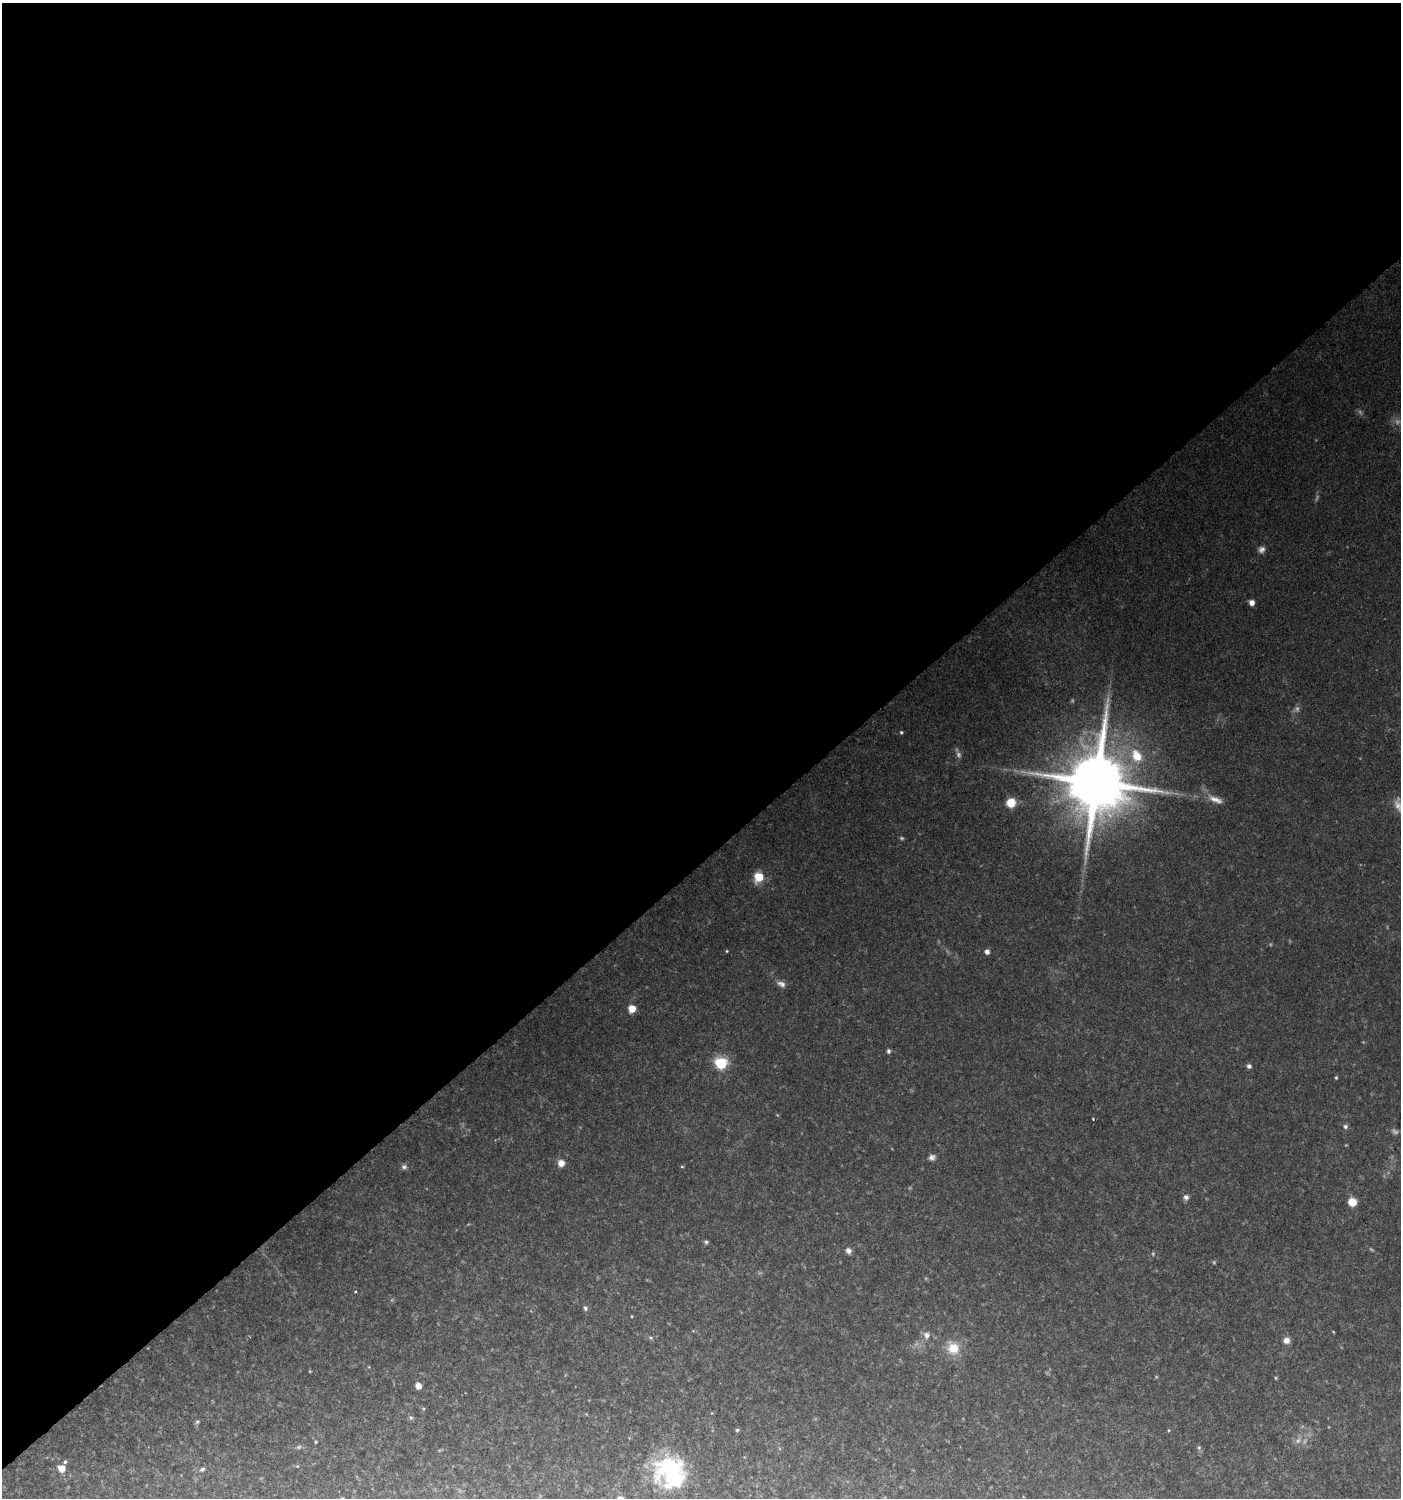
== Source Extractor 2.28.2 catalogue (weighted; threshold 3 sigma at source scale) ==
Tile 2 of 4 x 4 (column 2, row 1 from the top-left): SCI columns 1603-3001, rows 4489-5984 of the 5938 x 5990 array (HDU 1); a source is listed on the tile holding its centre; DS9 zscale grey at full resolution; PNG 1403 x 1500 px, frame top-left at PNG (2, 3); no overlay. Shown black and unused: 58% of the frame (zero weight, under 2 of 3 exposures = <1% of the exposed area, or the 3 px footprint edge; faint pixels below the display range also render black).
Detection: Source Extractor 2.28.2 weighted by HDU 2 'WHT'; one run over the whole footprint, this tile lists its part. Background 0.125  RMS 0.011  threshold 0.0478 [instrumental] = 3 sigma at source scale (4.5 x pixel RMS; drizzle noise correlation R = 1.50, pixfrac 1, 0.0396/0.0396 arcsec/px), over >= 5 px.
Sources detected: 56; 14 too faint to see at this stretch — not listed; the other 42 listed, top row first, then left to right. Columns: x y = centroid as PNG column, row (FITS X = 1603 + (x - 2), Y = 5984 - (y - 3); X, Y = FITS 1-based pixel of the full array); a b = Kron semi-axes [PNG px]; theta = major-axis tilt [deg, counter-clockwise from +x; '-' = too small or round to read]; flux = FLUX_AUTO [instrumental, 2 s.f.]
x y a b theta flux
1252 602 5 5 - 8.4
901 732 5 4 - 1.5
1136 756 19 14 -55 27
1096 782 20 16 -65 10000
1216 800 20 8 -20 9.3
1011 803 8 7 - 23
759 877 11 10 - 19
727 951 4 3 - 1
987 952 5 4 - 5.1
781 984 12 7 -21 5.1
632 1009 5 5 - 19
888 1051 6 5 - 2.2
721 1063 6 6 - 120
1249 1066 6 6 - 2.9
1336 1077 4 4 - 1.2
1093 1119 3 2 - 1.6
1345 1126 6 6 - 2.5
932 1157 8 7 - 3.9
561 1163 8 8 - 7.4
682 1166 5 3 - 1
404 1167 7 6 - 2.9
1186 1197 7 7 - 3.7
1352 1202 7 7 - 16
706 1242 6 5 - 1.9
848 1251 8 7 - 4.1
355 1291 4 3 - 1.5
585 1308 6 5 - 2.2
927 1335 9 9 - 5.8
1286 1340 8 7 - 5.7
953 1348 15 14 - 20
418 1386 6 6 - 7.4
411 1418 6 5 - 1.9
197 1422 7 5 62 1.9
737 1430 4 4 - 1.5
1168 1430 4 3 - 0.9
1298 1441 8 6 69 3.5
316 1442 4 4 - 0.98
1199 1447 6 5 - 1.9
65 1462 4 3 - 1.7
61 1468 5 5 - 14
202 1469 7 5 35 2.1
670 1472 36 32 -44 100